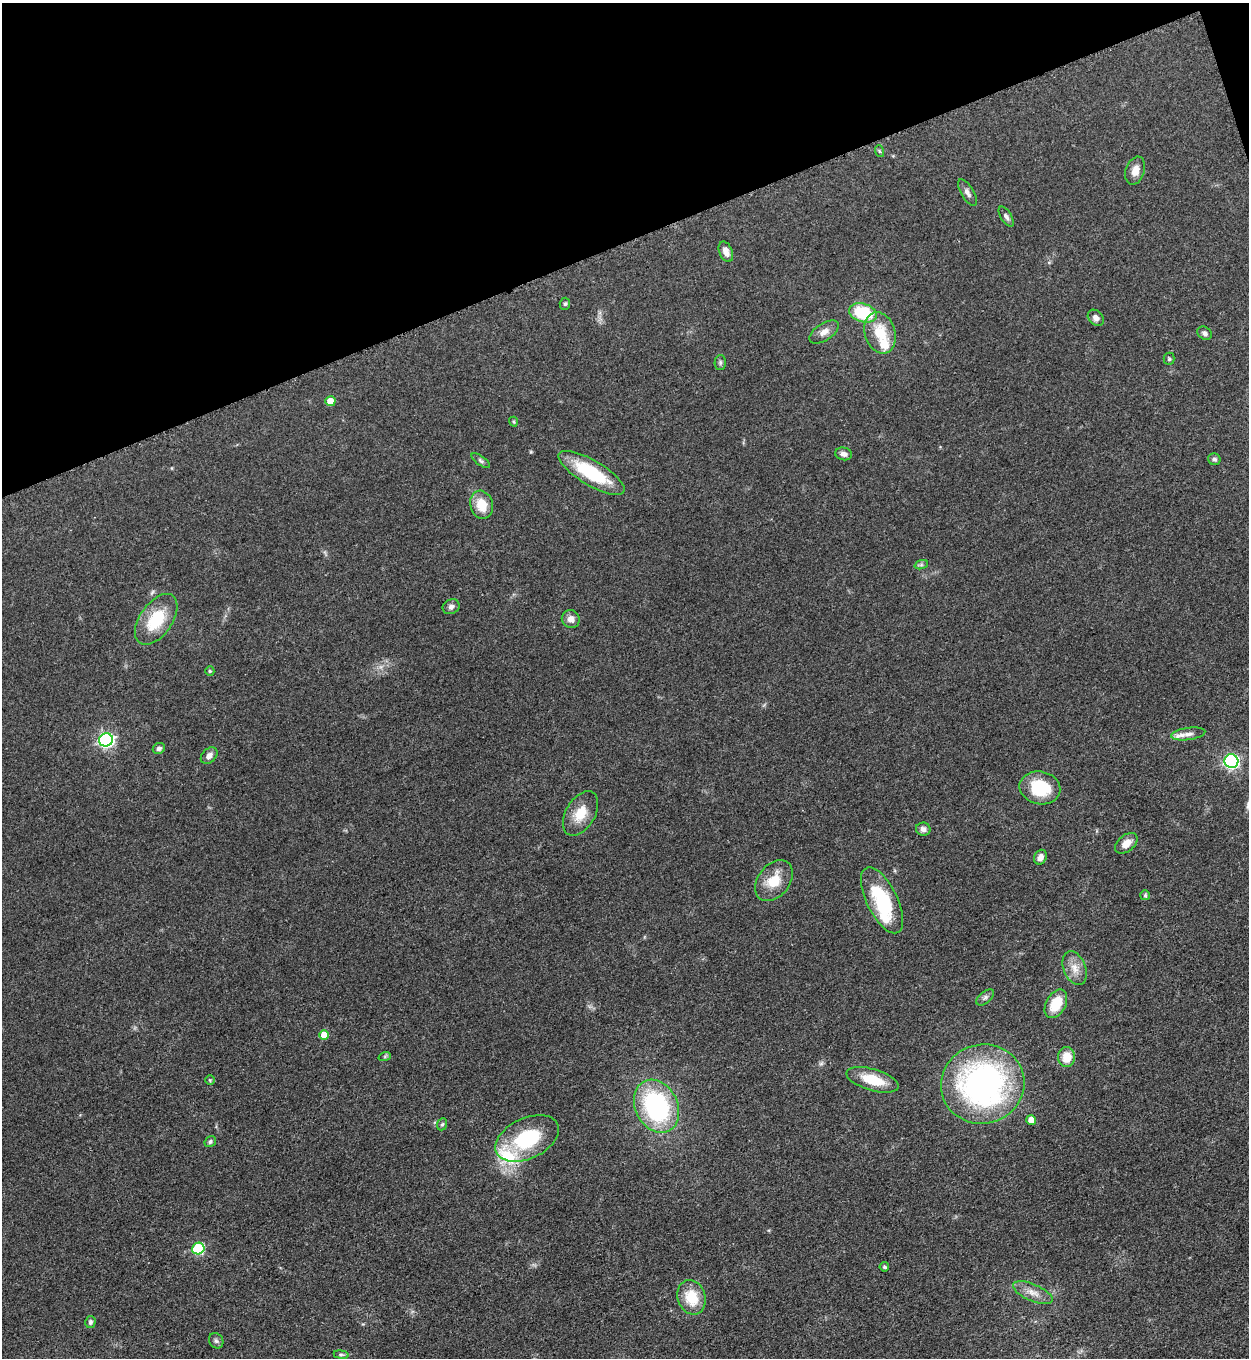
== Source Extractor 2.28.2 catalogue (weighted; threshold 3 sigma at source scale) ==
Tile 3 of 4 x 4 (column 3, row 1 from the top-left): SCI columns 2778-4024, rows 4078-5433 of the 5428 x 5440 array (HDU 1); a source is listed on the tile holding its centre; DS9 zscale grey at full resolution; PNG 1251 x 1360 px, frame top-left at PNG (2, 3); each listed source drawn as its Kron ellipse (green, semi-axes under 4 px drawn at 4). Shown black and unused: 18% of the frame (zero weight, under 3 of 5 exposures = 1% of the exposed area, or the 3 px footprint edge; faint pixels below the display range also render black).
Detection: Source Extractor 2.28.2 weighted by HDU 2 'WHT'; one run over the whole footprint, this tile lists its part. Background 0.0619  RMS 0.0057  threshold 0.0258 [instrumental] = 3 sigma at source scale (4.5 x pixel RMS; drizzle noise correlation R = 1.50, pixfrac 1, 0.05/0.05 arcsec/px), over >= 5 px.
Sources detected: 62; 3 inside a brighter listed object's ellipse — not listed separately; the other 59 listed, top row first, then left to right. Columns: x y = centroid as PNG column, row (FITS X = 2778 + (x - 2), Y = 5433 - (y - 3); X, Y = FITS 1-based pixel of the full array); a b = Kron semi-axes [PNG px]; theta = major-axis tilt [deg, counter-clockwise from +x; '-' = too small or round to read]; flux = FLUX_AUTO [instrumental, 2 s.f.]
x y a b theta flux
879 151 6 4 -71 0.71
1135 171 14 9 71 5.5
967 193 15 6 -59 2.5
1006 216 11 5 -58 1.9
726 252 10 6 -66 3.7
565 304 6 5 - 1.1
863 313 14 9 -17 30
1096 318 9 7 -46 2.5
824 332 17 8 32 4.1
880 333 21 15 -73 16
1205 333 8 6 -34 1.8
1169 359 6 5 - 1
720 362 7 5 90 1.1
330 401 5 5 - 7.3
513 422 5 4 - 0.76
843 454 8 6 -12 2.5
1214 459 6 6 - 1.4
481 461 11 4 -36 1.3
592 473 38 12 -31 35
482 505 14 11 -75 12
921 565 7 4 18 0.99
451 607 9 7 29 2.1
156 619 29 16 55 25
571 619 9 8 - 3.8
210 671 5 4 - 0.73
1188 734 17 6 8 3.8
106 740 7 6 - 140
159 748 6 5 - 1.8
209 756 9 6 45 3.3
1231 761 7 7 - 120
1040 788 20 16 -12 24
580 813 24 14 59 12
923 829 7 6 - 2.7
1126 843 13 8 40 5.5
1040 857 8 6 64 3
774 881 23 16 52 14
1145 895 5 5 - 0.83
882 900 36 15 -63 37
1075 968 18 11 -68 6.5
985 997 10 5 39 1.9
1056 1004 15 10 61 15
324 1035 5 5 - 8.5
385 1056 6 4 19 0.75
1067 1057 10 8 90 9.8
210 1080 5 4 - 0.6
872 1080 27 10 -16 16
983 1084 42 39 16 170
656 1106 28 21 -63 80
1031 1120 5 4 - 5.6
442 1124 6 5 - 0.93
527 1138 34 20 25 40
210 1142 6 5 - 1.2
198 1249 6 6 - 39
884 1267 5 4 - 1.1
1033 1293 21 8 -23 5.7
691 1297 17 14 -70 16
90 1322 6 5 - 1.6
216 1341 8 7 - 1.7
341 1355 7 4 -8 0.96